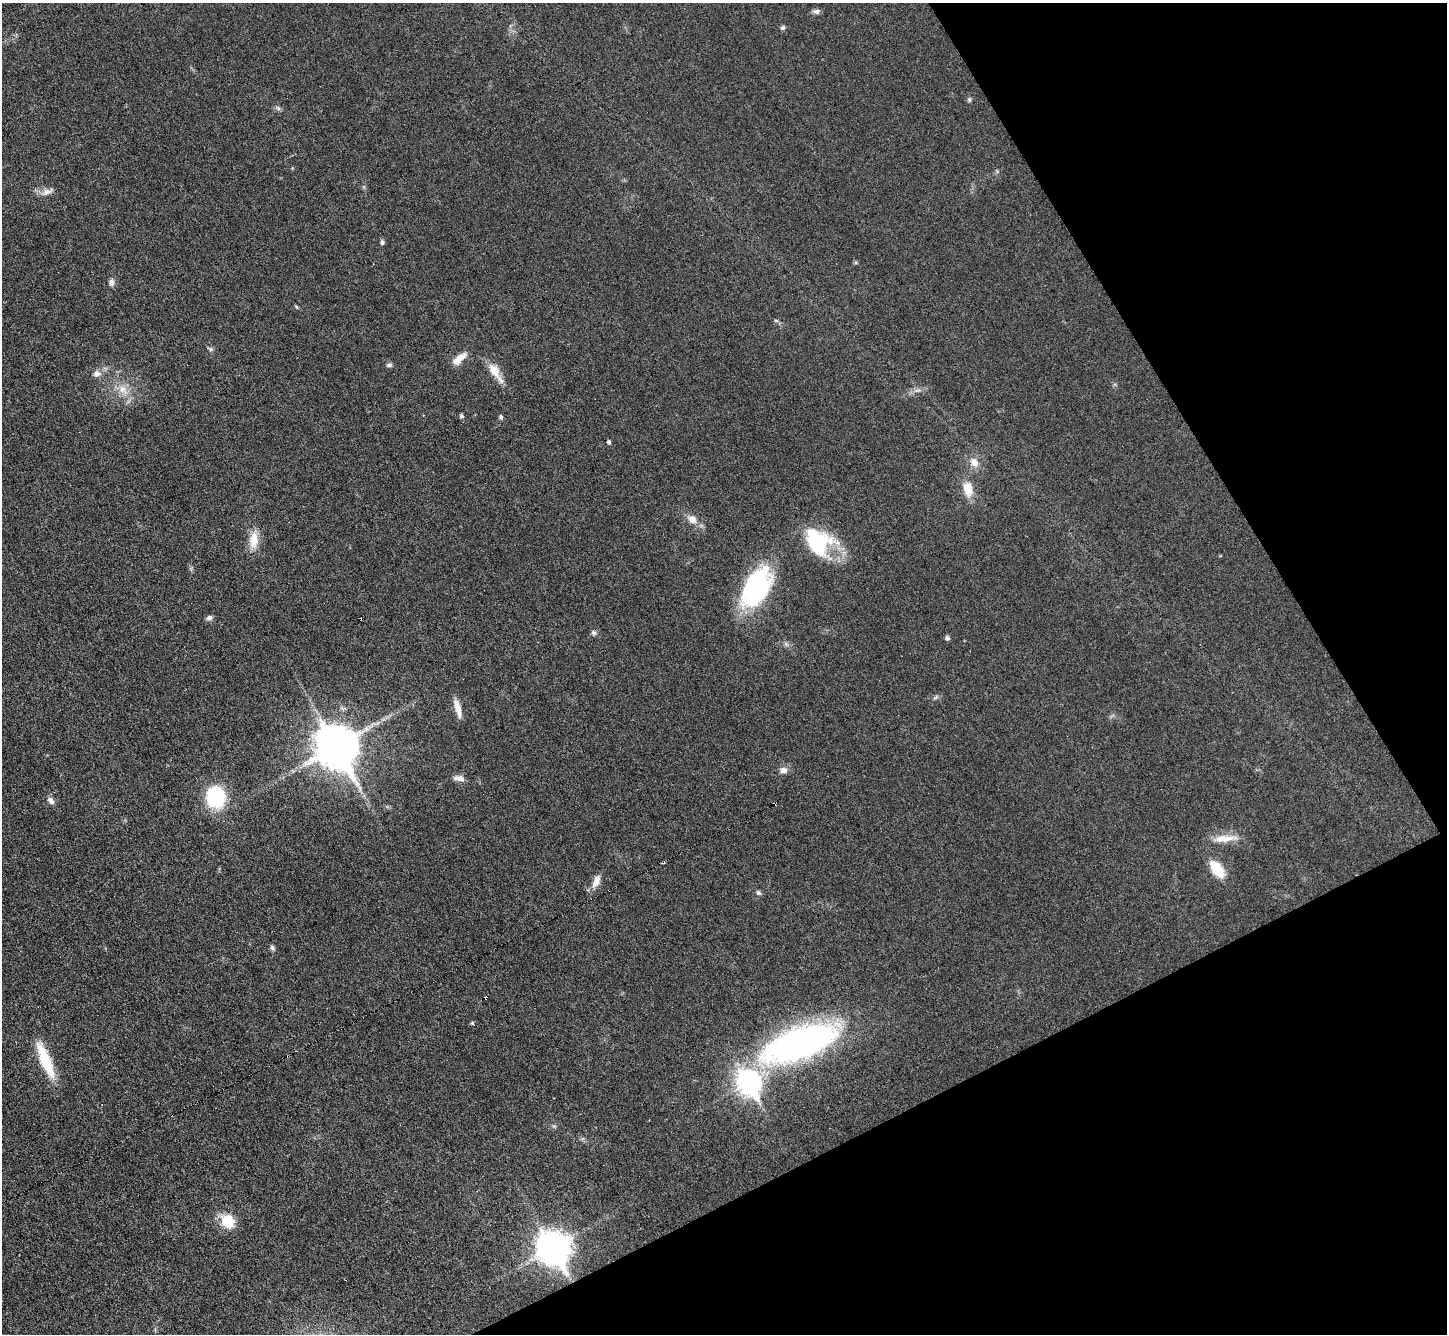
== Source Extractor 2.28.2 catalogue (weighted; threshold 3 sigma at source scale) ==
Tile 12 of 4 x 4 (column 4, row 3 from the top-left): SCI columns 4339-5783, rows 1625-2956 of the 5783 x 5774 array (HDU 1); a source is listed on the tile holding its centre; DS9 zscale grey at full resolution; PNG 1449 x 1336 px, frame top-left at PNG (2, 3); no overlay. Shown black and unused: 24% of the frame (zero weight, under 3 of 6 exposures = <1% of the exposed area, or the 3 px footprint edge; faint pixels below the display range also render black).
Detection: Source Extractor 2.28.2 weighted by HDU 2 'WHT'; one run over the whole footprint, this tile lists its part. Background 0.0318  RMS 0.0038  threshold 0.0155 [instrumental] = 3 sigma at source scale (4.09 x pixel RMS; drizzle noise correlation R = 1.36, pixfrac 0.8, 0.05/0.05 arcsec/px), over >= 5 px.
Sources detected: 49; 2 cosmic-ray / hot-pixel residue — not listed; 2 inside a brighter listed object's ellipse — not listed separately; the other 45 listed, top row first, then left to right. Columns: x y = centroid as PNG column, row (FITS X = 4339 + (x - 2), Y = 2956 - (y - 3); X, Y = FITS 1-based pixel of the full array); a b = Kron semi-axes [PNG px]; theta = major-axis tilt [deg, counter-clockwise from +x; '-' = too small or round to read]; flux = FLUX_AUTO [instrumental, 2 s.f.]
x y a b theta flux
816 11 10 7 1 1.1
782 28 6 5 - 0.74
969 100 7 5 -88 0.63
278 108 8 4 -45 0.74
47 192 17 8 20 2.4
382 242 7 5 86 0.73
112 282 11 6 89 1.4
776 320 6 4 -2 0.48
211 349 7 5 -21 0.71
459 359 20 8 40 3.9
389 365 7 5 1 0.84
494 370 22 11 -56 5.1
97 374 11 9 5 2
123 390 16 11 -43 4.9
462 416 5 4 - 0.81
501 417 5 4 - 0.86
609 442 4 4 - 0.79
974 462 12 10 -52 3.3
968 489 18 11 -78 6
692 519 11 9 -42 3.4
254 540 24 12 84 5.7
817 543 35 30 -5 25
756 587 44 24 61 48
209 618 8 6 17 1.1
594 633 7 6 - 0.89
947 638 5 4 - 1.1
935 697 10 4 44 0.76
458 708 22 6 -75 3.6
336 747 14 12 -60 1300
783 770 10 8 4 2
457 778 14 8 9 2
216 797 20 17 -80 26
51 801 10 7 -49 1.5
1225 838 34 9 4 5.6
663 862 3 3 - 2.6
1217 869 20 10 -53 11
596 881 18 8 66 3.1
759 893 7 6 - 0.85
272 948 8 5 -57 0.82
472 1023 4 4 - 0.45
800 1043 74 28 21 140
45 1060 43 11 -68 14
749 1083 11 9 -60 240
228 1221 16 13 -54 9.7
553 1248 13 11 -71 600
Overlapping masked pixels (flux is a lower limit): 1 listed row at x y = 663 862